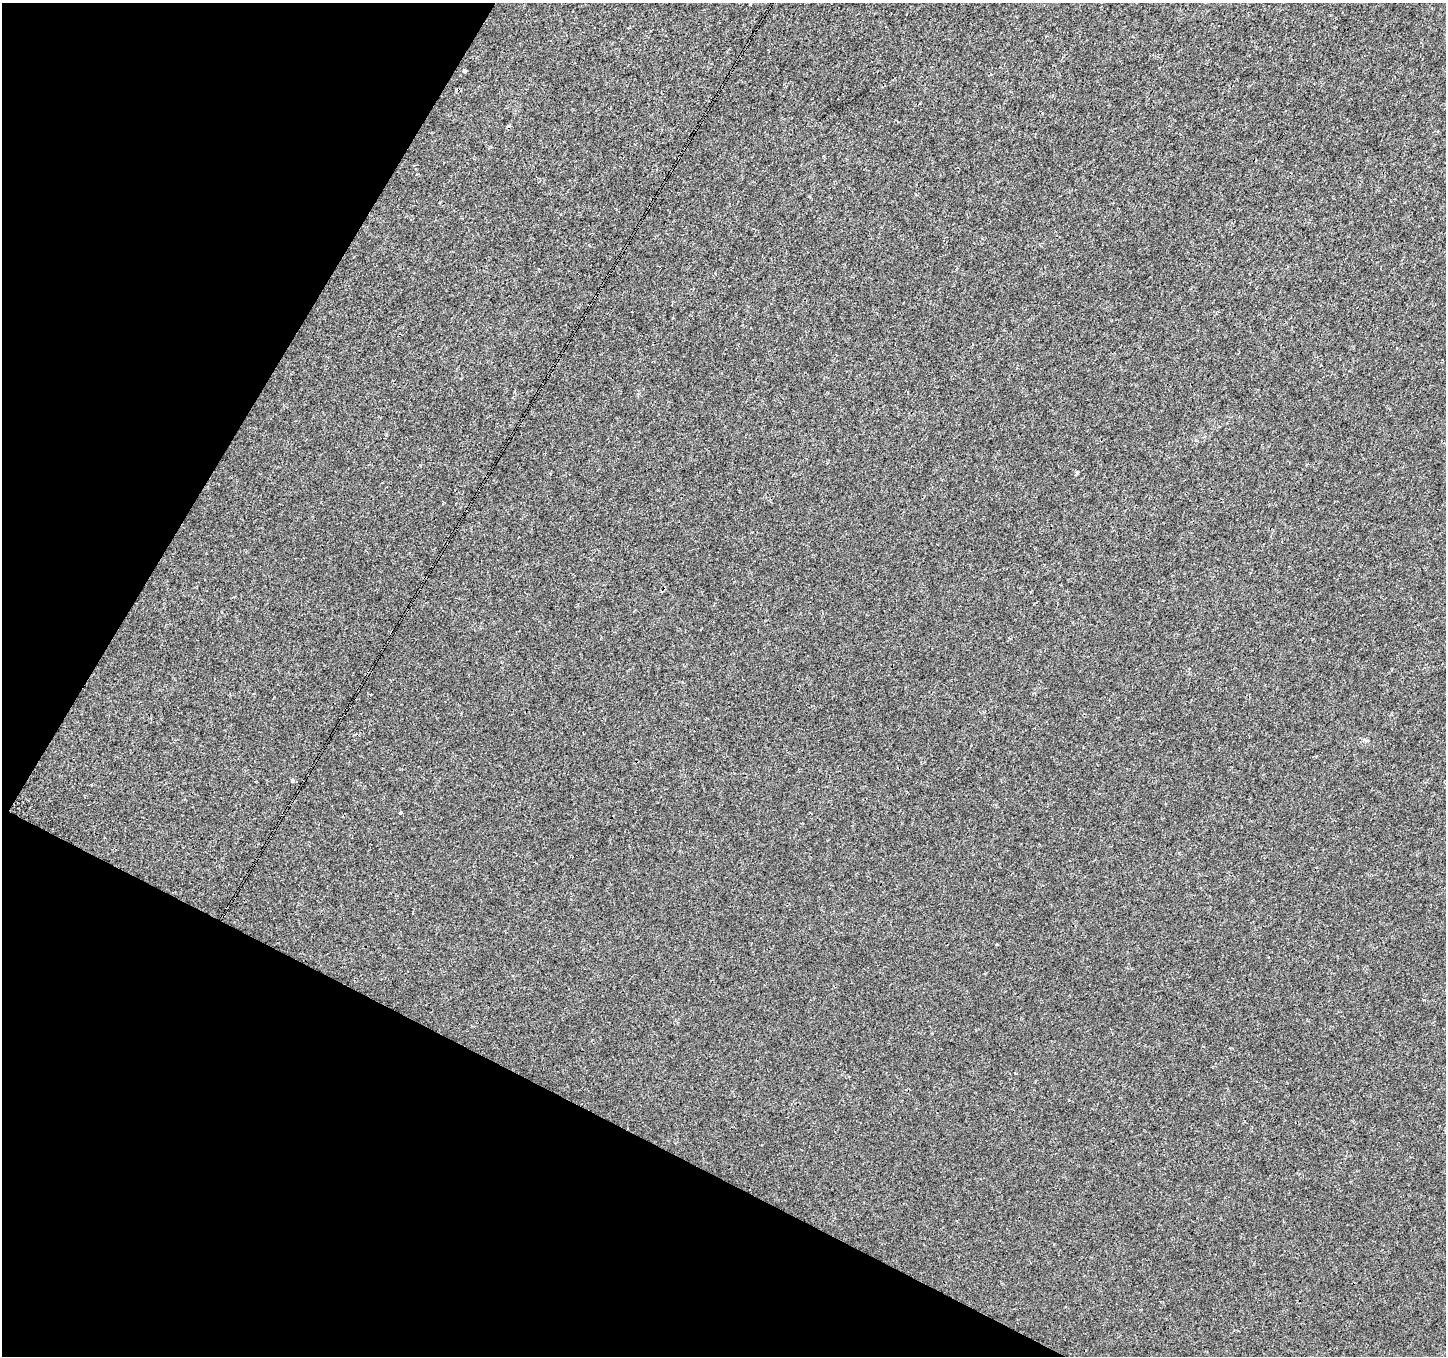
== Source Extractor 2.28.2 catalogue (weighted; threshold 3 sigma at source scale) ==
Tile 9 of 4 x 4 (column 1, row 3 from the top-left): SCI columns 1-1444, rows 1551-2904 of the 5783 x 5876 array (HDU 1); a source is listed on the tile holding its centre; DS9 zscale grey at full resolution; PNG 1448 x 1358 px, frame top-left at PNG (2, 3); no overlay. Shown black and unused: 25% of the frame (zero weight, under 3 of 4 exposures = <1% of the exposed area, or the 3 px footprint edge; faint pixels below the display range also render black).
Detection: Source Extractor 2.28.2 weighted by HDU 2 'WHT'; one run over the whole footprint, this tile lists its part. Background 4.16e-04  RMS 0.0018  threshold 0.00801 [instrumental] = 3 sigma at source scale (4.5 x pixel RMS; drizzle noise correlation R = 1.50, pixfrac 1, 0.0396/0.0396 arcsec/px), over >= 5 px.
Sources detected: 4; all 4 listed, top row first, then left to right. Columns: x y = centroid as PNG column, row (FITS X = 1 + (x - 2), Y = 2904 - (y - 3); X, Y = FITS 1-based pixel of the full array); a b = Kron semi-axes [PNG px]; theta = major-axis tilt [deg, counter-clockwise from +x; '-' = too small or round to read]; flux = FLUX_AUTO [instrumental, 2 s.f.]
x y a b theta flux
464 71 4 3 - 0.66
1077 473 5 3 - 0.27
400 813 3 3 - 0.21
997 944 3 2 - 0.19